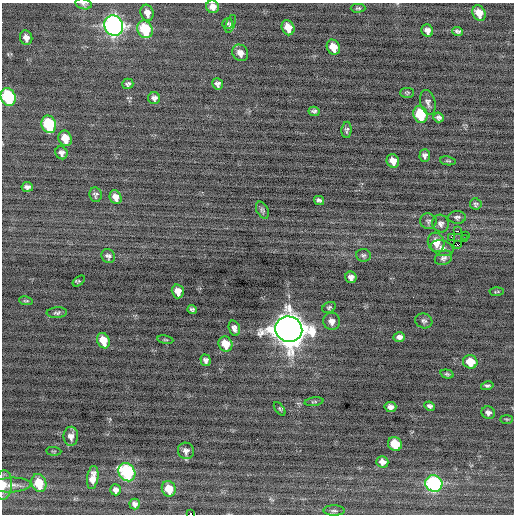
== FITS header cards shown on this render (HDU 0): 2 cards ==
NAXIS1  =                  512 / Axis length
NAXIS2  =                  512 / Axis length

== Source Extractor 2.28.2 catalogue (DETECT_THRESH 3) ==
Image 512 x 512 px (HDU 0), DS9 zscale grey, 1 PNG px = 1 image px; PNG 516 x 516 px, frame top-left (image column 1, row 512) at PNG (2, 3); each listed source drawn as its Kron ellipse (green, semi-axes under 4 px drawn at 4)
Background -0.258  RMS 0.76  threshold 2.28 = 3 sigma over >= 5 px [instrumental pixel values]
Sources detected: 92; all 92 listed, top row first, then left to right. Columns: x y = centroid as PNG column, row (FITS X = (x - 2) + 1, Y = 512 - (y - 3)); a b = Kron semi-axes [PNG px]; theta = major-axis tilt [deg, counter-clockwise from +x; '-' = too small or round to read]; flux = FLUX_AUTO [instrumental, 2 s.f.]
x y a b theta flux
83 4 8 5 -14 130
213 7 6 6 - 320
358 8 7 4 1 80
147 13 8 6 -73 290
479 13 8 6 -65 660
228 24 6 5 - 59
230 24 9 4 70 100
114 26 10 9 - 20000
288 28 8 6 -68 740
145 29 9 7 -66 2700
427 31 6 5 - 250
458 32 5 4 - 130
26 38 7 6 - 260
333 47 8 6 -65 750
240 53 8 7 - 300
128 84 6 5 - 110
218 84 6 5 - 160
407 93 7 5 0 83
8 97 9 7 -69 5000
154 98 6 6 - 180
428 103 13 7 -76 220
314 111 5 4 - 130
420 114 8 7 - 2400
439 117 5 5 - 150
49 124 9 7 -71 3300
347 130 8 5 87 120
65 138 8 6 -71 760
61 153 7 6 - 180
425 155 6 5 - 160
393 161 7 6 - 430
448 161 8 4 -7 82
27 187 5 5 - 160
95 195 7 6 - 120
116 197 7 5 -67 400
319 200 5 4 - 140
476 204 6 5 - 100
262 210 9 5 -62 110
457 217 9 6 1 140
428 221 8 7 - 150
441 224 9 8 - 200
458 231 2 2 - 980
465 235 2 2 - 140
451 237 4 3 - 4500
465 239 3 2 - 51
436 242 10 8 -72 640
458 245 3 2 - 420
442 248 11 7 -17 240
363 255 7 6 - 110
108 256 7 6 - 170
443 258 9 7 25 170
351 277 6 5 - 230
79 281 7 4 36 69
178 291 7 6 - 450
497 292 7 3 3 59
26 301 7 4 -12 74
329 307 7 5 29 93
192 310 4 4 - 100
57 313 10 5 4 130
332 321 8 8 - 320
424 321 8 7 - 140
234 328 8 5 -73 210
289 329 14 12 -22 95000
399 337 6 5 - 200
165 340 8 4 -9 79
103 341 8 6 -67 850
225 344 8 7 - 940
206 360 6 5 - 160
470 362 7 6 - 1100
447 374 7 4 -15 90
487 386 6 4 13 98
314 402 9 4 7 82
430 406 5 4 - 120
390 407 6 5 - 220
280 409 8 4 -53 76
488 413 7 6 - 190
507 419 6 3 0 56
71 436 9 7 89 320
395 444 7 6 - 1500
54 451 8 3 -5 51
186 451 8 8 - 240
382 462 6 5 - 290
127 472 10 8 -55 5800
93 477 12 5 81 440
39 483 9 7 -72 1300
434 484 9 8 - 7300
4 485 15 8 86 400
11 485 20 7 2 360
169 489 8 7 - 850
116 490 5 5 - 190
135 504 5 5 - 150
334 511 10 5 0 140
190 514 3 2 - 2100
At the frame edge (FLAGS 8, measured only in part): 6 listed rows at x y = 83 4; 213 7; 8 97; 4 485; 334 511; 190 514